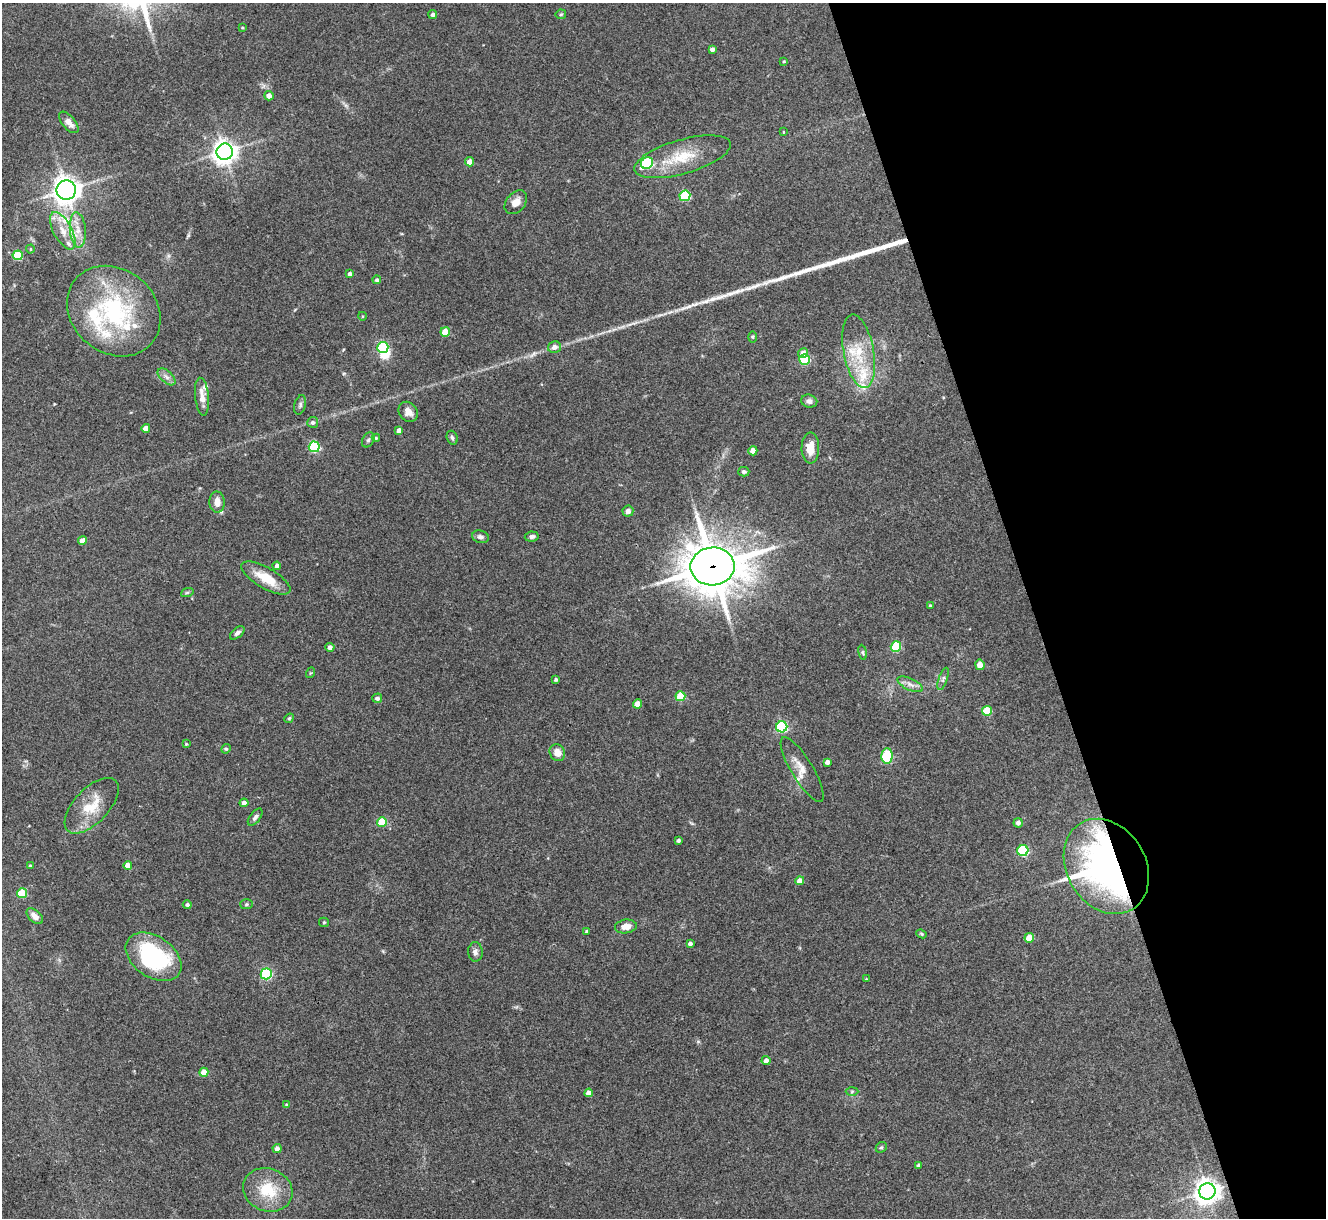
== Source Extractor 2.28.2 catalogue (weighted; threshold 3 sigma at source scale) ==
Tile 12 of 4 x 4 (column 4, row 3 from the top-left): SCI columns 3974-5297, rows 1489-2704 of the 5298 x 5285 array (HDU 1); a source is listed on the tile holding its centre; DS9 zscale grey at full resolution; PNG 1328 x 1220 px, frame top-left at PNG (2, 3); each listed source drawn as its Kron ellipse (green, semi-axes under 4 px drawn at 4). Shown black and unused: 22% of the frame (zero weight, under 3 of 4 exposures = <1% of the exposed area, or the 3 px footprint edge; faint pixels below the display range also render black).
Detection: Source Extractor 2.28.2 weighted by HDU 2 'WHT'; one run over the whole footprint, this tile lists its part. Background 0.143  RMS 0.0071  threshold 0.0322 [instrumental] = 3 sigma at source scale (4.5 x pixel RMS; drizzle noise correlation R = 1.50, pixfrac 1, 0.05/0.05 arcsec/px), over >= 5 px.
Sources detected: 124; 1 inside a brighter object's white glare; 3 long thin detections or spike segments (spike, bleed or trail) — neither listed nor drawn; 9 inside a brighter listed object's ellipse — not listed separately; the other 111 listed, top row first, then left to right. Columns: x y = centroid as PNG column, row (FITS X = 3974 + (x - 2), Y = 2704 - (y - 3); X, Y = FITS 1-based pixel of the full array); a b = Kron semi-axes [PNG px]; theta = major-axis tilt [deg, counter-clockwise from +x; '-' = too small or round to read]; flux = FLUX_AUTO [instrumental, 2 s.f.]
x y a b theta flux
561 14 5 5 - 0.94
433 15 4 4 - 2.2
242 28 4 2 - 0.66
712 49 4 4 - 2.5
784 61 3 3 - 0.76
269 96 5 4 - 4.4
69 122 13 6 -50 5.7
783 132 4 2 - 0.49
225 152 8 8 - 540
682 157 50 17 16 29
469 162 4 4 - 5.6
647 163 6 5 - 63
66 190 10 9 - 610
685 196 5 5 - 48
516 202 13 9 49 6.3
78 230 17 8 -85 7.9
63 231 20 9 -61 11
30 249 4 4 - 0.8
18 255 5 5 - 36
350 274 4 3 - 2.6
377 280 4 4 - 1.5
114 311 50 42 -40 100
362 316 4 3 - 0.6
445 332 5 4 - 16
753 337 5 3 - 0.88
383 347 5 5 - 66
554 347 6 6 - 3.6
859 351 37 15 -79 26
803 353 5 5 - 5.4
805 359 5 5 - 54
167 377 11 5 -42 3.1
202 397 19 7 -84 6.8
809 401 8 6 -13 2.9
300 405 10 5 75 1.8
408 412 11 9 -51 5.1
313 422 5 5 - 2.1
146 428 4 4 - 6.2
399 430 4 4 - 4.2
376 438 4 4 - 0.85
452 438 7 5 -70 1.7
368 440 8 6 59 1.8
314 447 5 5 - 66
810 448 15 9 89 11
753 451 4 4 - 5.8
744 472 5 5 - 2
217 502 11 7 -87 5.9
628 511 5 5 - 3.3
532 536 7 5 9 1.9
480 537 8 6 -14 2.4
82 541 4 4 - 4.5
277 566 4 4 - 2.6
713 566 22 19 3 2600
266 578 28 10 -30 16
187 593 6 4 20 1
930 606 3 3 - 0.83
237 633 8 5 39 2.2
330 647 4 4 - 3
896 647 5 5 - 41
863 652 7 3 -81 1
980 665 5 4 - 7.7
310 673 5 3 - 0.68
556 679 3 3 - 1.3
943 679 12 4 72 1.6
910 684 14 5 -25 3.9
680 696 5 5 - 23
377 698 5 4 - 2.3
637 704 4 4 - 7.8
987 711 5 5 - 26
289 718 5 4 - 0.93
782 727 5 5 - 81
186 744 4 4 - 0.76
226 749 5 4 - 0.91
557 753 9 7 -61 5.9
887 756 8 5 88 59
827 762 4 4 - 3.1
802 770 37 11 -59 9.8
244 803 4 4 - 2.7
92 806 35 17 46 21
255 817 10 5 53 2.2
382 822 5 5 - 24
1018 823 5 4 - 2.8
678 840 3 3 - 1.6
1023 851 5 5 - 62
30 865 3 3 - 0.69
128 865 4 4 - 6.4
1106 866 50 39 -59 320
800 881 4 4 - 6.2
22 893 5 5 - 34
246 904 6 5 - 1.3
187 905 4 4 - 1.6
35 916 10 6 -43 4.4
324 922 5 4 - 0.85
626 926 11 7 8 6.7
587 932 4 3 - 2
921 934 5 4 - 0.9
1029 938 5 4 - 14
690 944 4 3 - 2
475 952 10 7 -90 3
154 957 31 20 -35 81
266 974 5 5 - 76
866 979 3 3 - 0.55
766 1061 4 4 - 4.1
204 1072 4 4 - 8.9
852 1092 6 4 2 1.1
589 1093 4 4 - 4.6
286 1104 4 3 - 0.52
881 1147 6 5 - 1.2
277 1149 5 4 - 3.3
919 1165 4 4 - 1.3
268 1190 25 21 -22 25
1207 1191 8 8 - 620
Overlapping masked pixels (flux is a lower limit): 2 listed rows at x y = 713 566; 1106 866